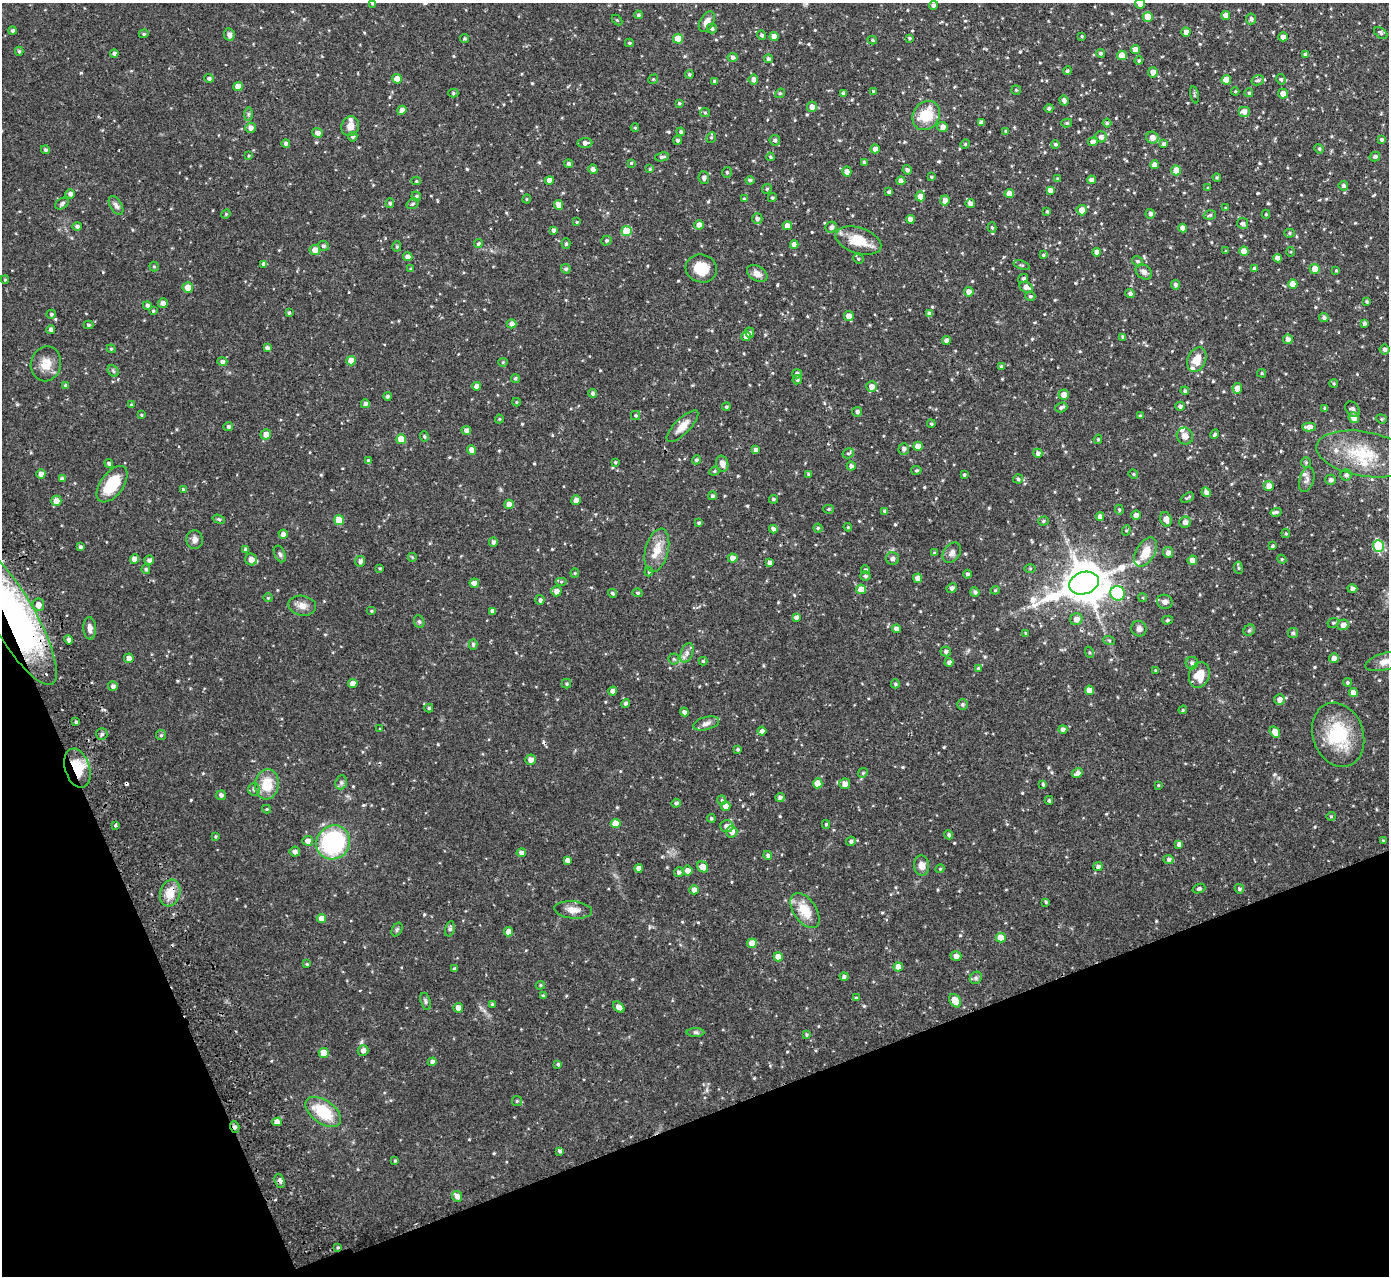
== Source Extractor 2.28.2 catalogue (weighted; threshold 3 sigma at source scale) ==
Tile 14 of 4 x 4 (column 2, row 4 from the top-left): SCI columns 1442-2828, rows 183-1456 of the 5655 x 5589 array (HDU 1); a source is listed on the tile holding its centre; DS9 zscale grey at full resolution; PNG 1391 x 1278 px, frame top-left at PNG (2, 3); each listed source drawn as its Kron ellipse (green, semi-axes under 4 px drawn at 4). Shown black and unused: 19% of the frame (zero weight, under 2 of 3 exposures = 3% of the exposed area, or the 3 px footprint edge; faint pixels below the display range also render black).
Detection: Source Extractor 2.28.2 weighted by HDU 2 'WHT'; one run over the whole footprint, this tile lists its part. Background 0.0647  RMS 0.0053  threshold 0.0241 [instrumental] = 3 sigma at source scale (4.5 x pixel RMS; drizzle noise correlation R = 1.50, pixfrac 1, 0.05/0.05 arcsec/px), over >= 5 px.
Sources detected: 626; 3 cosmic-ray / hot-pixel residue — neither listed nor drawn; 10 inside a brighter listed object's ellipse — not listed separately; of the other 613, all 500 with FLUX_AUTO >= 0.544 (the completeness limit of this list) listed and drawn (113 fainter detections not listed), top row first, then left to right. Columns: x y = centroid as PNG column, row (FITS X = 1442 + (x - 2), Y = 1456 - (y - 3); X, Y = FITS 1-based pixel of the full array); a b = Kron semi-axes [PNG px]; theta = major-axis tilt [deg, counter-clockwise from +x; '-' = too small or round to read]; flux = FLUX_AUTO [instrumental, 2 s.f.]
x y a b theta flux
373 3 4 4 - 1.3
1140 4 5 4 - 3
933 5 4 4 - 1.6
638 15 4 4 - 0.94
1226 15 4 4 - 3.1
1148 17 5 5 - 6.7
1251 19 5 5 - 1.5
617 20 6 4 -44 0.59
707 22 11 6 60 3.5
712 29 5 4 - 1.1
12 31 4 4 - 1.1
1186 32 4 4 - 3.1
1381 33 7 4 -37 0.95
144 34 5 4 - 0.73
229 34 6 5 - 1.8
762 35 4 4 - 1.1
1082 36 4 3 - 0.57
774 37 4 4 - 3.2
1283 37 5 4 - 2.3
909 38 3 3 - 0.7
464 39 4 4 - 0.77
678 39 5 5 - 9.2
872 40 5 3 - 0.69
629 43 4 4 - 0.68
1135 50 4 4 - 4
19 51 4 4 - 0.8
114 53 4 4 - 1.3
1101 53 4 4 - 1
1305 54 4 4 - 1.1
1122 55 5 4 - 5.4
733 57 5 4 - 1.4
768 59 4 4 - 1.4
1139 61 4 4 - 0.83
1067 71 4 4 - 0.92
1153 72 5 5 - 3
689 74 4 4 - 0.94
209 78 5 4 - 1.2
397 79 5 4 - 4.7
653 79 5 4 - 0.65
753 79 5 4 - 2.3
1281 79 5 4 - 1
1226 80 5 5 - 5.9
1258 80 6 5 - 1.1
714 81 4 3 - 0.75
238 86 5 4 - 6.1
1016 90 5 4 - 0.67
873 91 4 4 - 0.57
1235 91 4 4 - 0.57
453 93 5 4 - 0.67
780 93 5 4 - 0.62
843 93 4 3 - 1.4
1249 93 4 4 - 0.9
1283 94 5 5 - 4
1194 95 8 3 -78 0.72
1064 100 5 4 - 1.9
679 103 4 4 - 0.64
812 107 5 5 - 3.3
1049 108 4 4 - 1
402 110 5 4 - 2.9
1244 112 6 5 - 2.9
705 113 5 4 - 0.62
248 114 7 4 89 0.91
926 116 15 13 56 15
981 122 4 4 - 2
1067 123 5 4 - 0.78
1107 123 4 4 - 0.74
350 126 10 8 71 4.1
942 127 5 5 - 2.7
250 128 5 5 - 2.3
635 128 4 4 - 0.63
1006 131 4 3 - 0.8
681 132 4 3 - 1.1
317 133 5 5 - 2.5
353 137 5 4 - 1.1
711 137 5 4 - 0.74
1101 137 5 5 - 2.1
1152 138 6 6 - 3.4
1381 139 4 4 - 1.3
678 140 4 4 - 1.2
775 140 5 5 - 1.4
1093 142 5 4 - 3.4
286 143 4 4 - 1.3
585 143 7 5 6 1.8
965 144 5 4 - 0.69
1055 144 4 4 - 0.91
1163 144 4 4 - 1.3
875 149 4 4 - 2.8
1319 149 5 4 - 0.72
45 150 4 4 - 1.1
249 156 4 4 - 0.57
662 157 7 4 9 1.3
770 157 4 3 - 0.65
1375 157 5 4 - 1.5
631 163 4 4 - 0.58
864 163 4 4 - 1.1
569 164 4 4 - 1.3
1154 165 4 4 - 2.6
593 169 5 4 - 2.3
650 169 4 4 - 0.74
907 170 5 4 - 1.6
1176 170 5 5 - 5.8
847 171 5 4 - 2.8
727 172 5 4 - 0.87
931 177 4 3 - 0.62
1217 177 4 3 - 0.59
704 178 6 5 - 1.5
1058 179 4 3 - 0.72
549 180 4 4 - 2.8
750 180 4 3 - 1
1091 180 4 4 - 2.3
416 181 5 4 - 0.7
901 181 4 4 - 2.9
1343 186 5 4 - 1.2
1208 188 4 4 - 0.6
767 189 5 4 - 0.78
1050 190 4 4 - 2.2
889 192 4 3 - 1.1
70 194 5 4 - 1.9
1009 194 5 4 - 4
416 196 5 4 - 0.99
920 196 5 5 - 4.4
772 198 4 4 - 0.82
527 199 4 4 - 0.6
744 199 4 3 - 0.85
945 200 5 4 - 2.4
62 203 7 5 35 1.2
390 203 5 4 - 0.85
412 204 6 5 - 0.76
970 204 5 4 - 2.9
559 205 5 4 - 3.8
116 206 10 5 -58 1.7
1226 208 4 3 - 0.57
1082 210 5 5 - 4
1047 211 4 3 - 0.81
226 214 5 4 - 0.59
1150 214 5 4 - 1.6
1266 214 4 4 - 0.62
1210 215 6 4 19 0.86
757 219 5 5 - 1.6
910 219 4 4 - 3
577 222 4 3 - 0.57
1242 223 5 5 - 1.6
699 225 4 4 - 2.5
77 226 4 4 - 1.2
787 226 4 4 - 3.7
831 227 6 5 - 1.7
992 227 5 4 - 0.8
1183 228 4 4 - 3.2
553 230 4 3 - 1.4
626 231 5 5 - 13
1289 233 5 4 - 0.81
606 241 5 4 - 0.9
858 241 24 13 -18 13
478 244 4 4 - 1.1
566 244 5 4 - 0.82
794 245 4 4 - 3.4
323 246 5 5 - 1.1
397 246 5 4 - 0.85
315 250 5 5 - 4
1226 251 3 3 - 0.58
1244 251 4 4 - 4.6
1097 252 4 4 - 2.6
1290 252 5 3 - 0.58
1043 255 4 4 - 0.6
408 257 5 4 - 2.6
1277 258 4 4 - 3
858 259 5 4 - 0.83
1137 261 6 4 -31 0.87
264 264 4 4 - 2.4
1022 265 8 3 -21 0.72
154 267 5 4 - 0.63
701 268 16 14 -16 10
1254 268 4 4 - 1.1
410 269 4 3 - 0.55
566 269 5 4 - 1.1
1315 269 5 5 - 5.8
1336 270 4 4 - 0.6
1144 272 9 6 -36 2.1
757 274 11 7 -31 3.4
1023 279 5 4 - 1.2
5 280 4 3 - 0.67
1293 284 4 4 - 5.5
1175 285 5 4 - 1.4
188 287 5 5 - 5.4
1026 287 6 5 - 2.5
969 292 4 4 - 3.1
1130 294 5 4 - 1.4
1030 296 5 4 - 0.89
1367 301 3 3 - 0.77
163 303 5 4 - 2.4
147 305 4 4 - 1.4
153 311 4 4 - 0.63
289 313 4 3 - 0.66
51 314 4 4 - 0.85
930 314 4 4 - 1.7
849 316 5 5 - 4.1
1324 317 5 4 - 1.4
1365 323 4 3 - 1.1
511 324 5 4 - 2.2
89 325 5 4 - 0.82
51 330 4 4 - 1.7
750 333 5 4 - 1.1
746 336 5 4 - 4.6
1123 337 4 4 - 1.2
1288 339 5 5 - 2.2
946 340 5 4 - 1.7
267 348 4 4 - 1.6
111 349 4 4 - 0.58
1384 349 5 5 - 1.4
1197 360 13 9 68 6.3
351 361 5 4 - 4.9
222 362 5 4 - 1.6
503 362 4 4 - 0.59
46 364 17 15 78 6.8
1001 366 4 4 - 0.97
113 371 6 5 - 0.83
1262 373 4 4 - 0.65
797 374 5 4 - 1.4
515 378 4 4 - 0.95
797 380 5 4 - 0.88
1334 383 4 4 - 0.61
66 386 4 3 - 1.3
477 386 4 4 - 2.7
871 387 5 5 - 3.2
1237 388 5 5 - 4
1185 391 4 4 - 1.1
593 393 4 4 - 1.3
1064 395 5 5 - 3.6
387 396 4 4 - 1.1
516 402 4 4 - 0.55
365 404 4 4 - 1.6
131 405 4 4 - 0.79
1180 406 4 4 - 1.6
726 407 4 4 - 0.8
1061 407 6 4 18 1.3
1325 408 4 3 - 1.1
1352 409 9 6 -51 1.6
857 412 5 5 - 1.5
141 415 4 3 - 0.63
636 415 5 4 - 0.77
1140 416 3 3 - 0.83
1354 418 5 5 - 4.2
499 419 4 4 - 0.56
1381 419 5 4 - 0.76
931 424 4 3 - 0.68
682 426 21 7 45 5.3
228 427 5 4 - 1.2
1309 427 7 4 -3 3.3
466 430 4 4 - 2.3
266 434 5 5 - 4.3
1215 434 5 3 - 1.1
424 436 5 4 - 0.69
1185 436 9 8 - 3.2
401 439 5 5 - 6.9
1098 439 4 3 - 0.78
918 446 5 4 - 4.8
904 449 5 5 - 1.5
472 450 4 4 - 4.1
756 450 4 4 - 2.2
848 453 6 5 - 0.95
1038 453 4 4 - 1.6
1364 454 49 22 -10 28
696 460 4 4 - 1.1
368 461 4 3 - 1.1
615 462 3 3 - 0.6
109 463 4 4 - 1.1
1306 463 5 4 - 0.75
722 464 8 6 -74 3.3
851 466 4 4 - 1.7
916 470 5 4 - 0.73
714 471 5 4 - 0.75
41 474 4 4 - 3.1
808 474 4 4 - 0.6
1133 474 5 4 - 0.64
964 475 3 3 - 0.78
1346 475 5 5 - 1.7
62 479 4 4 - 1.3
1018 479 5 4 - 0.97
1307 480 13 7 73 2.3
1331 480 5 5 - 1.5
112 484 21 11 54 19
1269 486 5 5 - 3.7
183 489 4 4 - 0.97
1206 492 5 4 - 2.5
712 496 4 4 - 1.1
1187 498 7 3 30 0.82
773 499 4 4 - 0.93
576 500 5 4 - 2.8
56 501 5 5 - 3.9
509 504 5 4 - 4
828 509 5 4 - 0.72
1119 510 5 4 - 0.7
885 511 4 4 - 1.3
1276 512 6 4 16 0.84
1136 515 5 4 - 2.4
1100 516 4 4 - 2.4
219 519 6 4 -17 0.83
1166 519 7 5 -72 4
339 520 5 5 - 8.7
1043 521 5 4 - 0.84
1185 522 6 5 - 2.4
699 523 4 3 - 0.87
848 527 4 4 - 0.63
818 528 4 4 - 0.68
773 529 4 4 - 2
1126 530 5 4 - 0.69
1286 533 5 4 - 0.67
283 534 4 4 - 2.1
195 540 9 8 - 2.3
493 542 5 4 - 1.5
1272 546 4 3 - 0.63
1378 546 6 5 - 29
80 547 4 4 - 1.2
246 549 4 4 - 1.2
657 550 22 11 76 8.5
1146 552 16 9 60 8.5
1168 552 5 5 - 2.3
934 553 4 3 - 0.6
952 553 11 8 53 2.4
280 554 9 5 -65 1.2
412 557 5 5 - 0.57
733 558 5 4 - 3.2
134 559 5 4 - 4.8
251 559 6 5 - 3.6
892 559 6 6 - 1.5
1282 559 4 4 - 0.62
149 560 4 4 - 1.7
1192 560 5 5 - 3.6
360 561 5 5 - 1.7
770 562 4 4 - 2.2
380 568 3 3 - 0.57
1238 568 6 4 -84 0.77
146 569 5 4 - 0.93
1030 569 6 4 1 0.55
865 570 4 4 - 1.2
649 572 4 3 - 0.67
575 573 4 4 - 0.6
968 574 4 4 - 1.1
865 576 5 4 - 1
918 578 5 4 - 3.2
561 582 6 4 0 0.78
474 583 5 4 - 3.1
1084 583 15 11 19 1600
952 588 5 4 - 1.6
861 589 5 5 - 5.4
1352 589 5 4 - 1.6
995 590 4 4 - 0.57
556 591 5 5 - 3.1
975 592 5 4 - 1.3
612 593 4 3 - 0.81
638 593 5 4 - 0.87
1117 593 7 7 - 29
268 598 4 4 - 0.55
1143 598 4 3 - 0.54
540 600 5 4 - 1.1
1165 602 8 7 - 2.4
38 605 6 6 - 3.5
302 606 14 10 -9 4
371 611 5 4 - 0.7
493 611 4 4 - 2.1
13 616 78 21 -60 180
796 617 4 4 - 1.6
1076 619 6 6 - 2.8
1168 620 5 4 - 0.79
419 622 6 5 - 0.92
1333 623 6 5 - 0.81
1343 625 6 5 - 3.1
90 628 11 6 -87 2.6
896 629 4 4 - 2.3
1139 629 8 7 - 2.1
1249 630 6 5 - 0.9
1026 633 4 3 - 0.59
1293 633 5 5 - 0.82
68 640 5 3 - 1.3
1109 640 6 4 -18 0.69
473 645 5 4 - 1
946 651 5 5 - 1.5
1089 652 6 3 -72 0.6
687 653 10 6 69 2
129 658 5 5 - 2.8
1334 658 5 4 - 2.8
674 659 5 5 - 0.81
703 661 4 4 - 0.64
1385 661 20 8 16 4.3
949 662 4 4 - 1.8
1192 663 6 6 - 1.1
978 668 4 4 - 0.64
1155 670 4 3 - 0.56
1199 675 13 10 71 9.5
1347 682 4 4 - 0.94
353 683 5 4 - 3.9
566 684 5 4 - 0.73
895 684 4 4 - 0.83
113 686 5 5 - 1.7
1089 690 4 4 - 4.1
613 691 4 4 - 2.7
1353 692 4 4 - 3.7
1279 700 5 5 - 2.5
625 703 4 4 - 1.3
962 704 5 5 - 1
429 708 4 4 - 0.72
1183 710 4 4 - 0.66
684 712 4 4 - 1.8
76 722 4 3 - 0.98
706 723 13 6 16 2.6
380 729 4 3 - 0.62
1063 729 4 4 - 1.5
762 731 4 4 - 1.7
1275 732 6 4 -56 4.9
102 734 6 5 - 0.97
161 735 5 5 - 0.82
1338 735 33 25 -71 29
738 749 4 3 - 0.83
530 760 5 5 - 2.7
77 768 20 12 -72 15
863 773 5 4 - 0.69
1077 773 5 4 - 2.3
341 782 7 5 70 1.2
818 783 5 4 - 7
267 784 15 11 83 12
845 784 5 5 - 3.3
1043 784 3 3 - 0.97
1158 785 4 3 - 0.56
254 789 6 6 - 1.3
221 795 5 5 - 1.7
780 797 5 4 - 1.5
722 800 5 4 - 0.69
1049 800 4 4 - 0.73
676 803 5 4 - 1
726 806 5 5 - 3.2
267 809 4 4 - 0.55
1331 816 5 4 - 0.7
711 818 4 4 - 0.83
616 823 5 4 - 6.3
826 824 4 3 - 0.74
115 825 3 3 - 1.5
727 826 6 6 - 2.9
732 832 6 5 - 3.1
949 835 5 4 - 1.1
216 836 3 3 - 0.57
1383 840 4 3 - 0.55
308 841 5 5 - 2.4
851 841 5 4 - 1.2
333 842 17 16 - 58
1179 844 4 4 - 2
295 852 5 5 - 1.3
521 853 4 4 - 2.6
768 855 4 4 - 1.2
1169 859 5 4 - 1.6
567 860 4 4 - 2.2
921 866 10 7 -87 3.5
703 867 6 5 - 5.6
1098 867 4 4 - 1.6
638 868 4 4 - 2.4
940 869 4 4 - 0.6
687 871 5 5 - 3
679 872 5 5 - 1.5
1199 889 6 4 20 1.2
1239 889 5 4 - 1.1
694 890 4 4 - 2.8
170 893 13 10 73 7.9
1046 902 3 3 - 0.65
573 910 19 8 -5 4.3
805 911 20 11 -56 11
321 918 4 4 - 4.1
450 929 8 4 78 1.3
397 930 7 5 63 0.95
508 932 4 4 - 3
1001 938 5 5 - 7
752 943 5 4 - 4.9
956 956 5 4 - 2.5
778 957 4 4 - 4.1
307 964 3 3 - 0.55
898 967 4 4 - 4.7
454 969 3 3 - 1
844 977 4 4 - 1.2
976 978 6 5 - 1
540 985 4 4 - 0.66
543 996 4 4 - 0.74
856 998 3 3 - 0.69
425 1001 9 5 -73 1.1
955 1001 7 5 -54 7
492 1004 3 3 - 0.78
619 1007 6 4 -44 2.7
458 1008 5 5 - 3.8
695 1032 9 4 -1 1.2
806 1035 4 4 - 0.72
363 1050 5 5 - 2.2
324 1053 5 5 - 8.1
432 1062 4 4 - 2.2
558 1064 3 3 - 0.86
517 1101 5 5 - 0.72
323 1112 20 11 -36 20
277 1122 5 4 - 4.1
235 1127 6 4 -70 1.7
560 1151 4 4 - 1
395 1161 4 3 - 0.71
280 1181 7 5 -67 1.6
457 1196 5 5 - 2.6
338 1247 4 3 - 0.61
Overlapping masked pixels (flux is a lower limit): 5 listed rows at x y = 13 616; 77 768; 170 893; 235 1127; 280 1181
Isophote crosses this tile's border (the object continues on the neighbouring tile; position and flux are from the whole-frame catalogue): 4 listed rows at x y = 373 3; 1140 4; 13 616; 1385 661